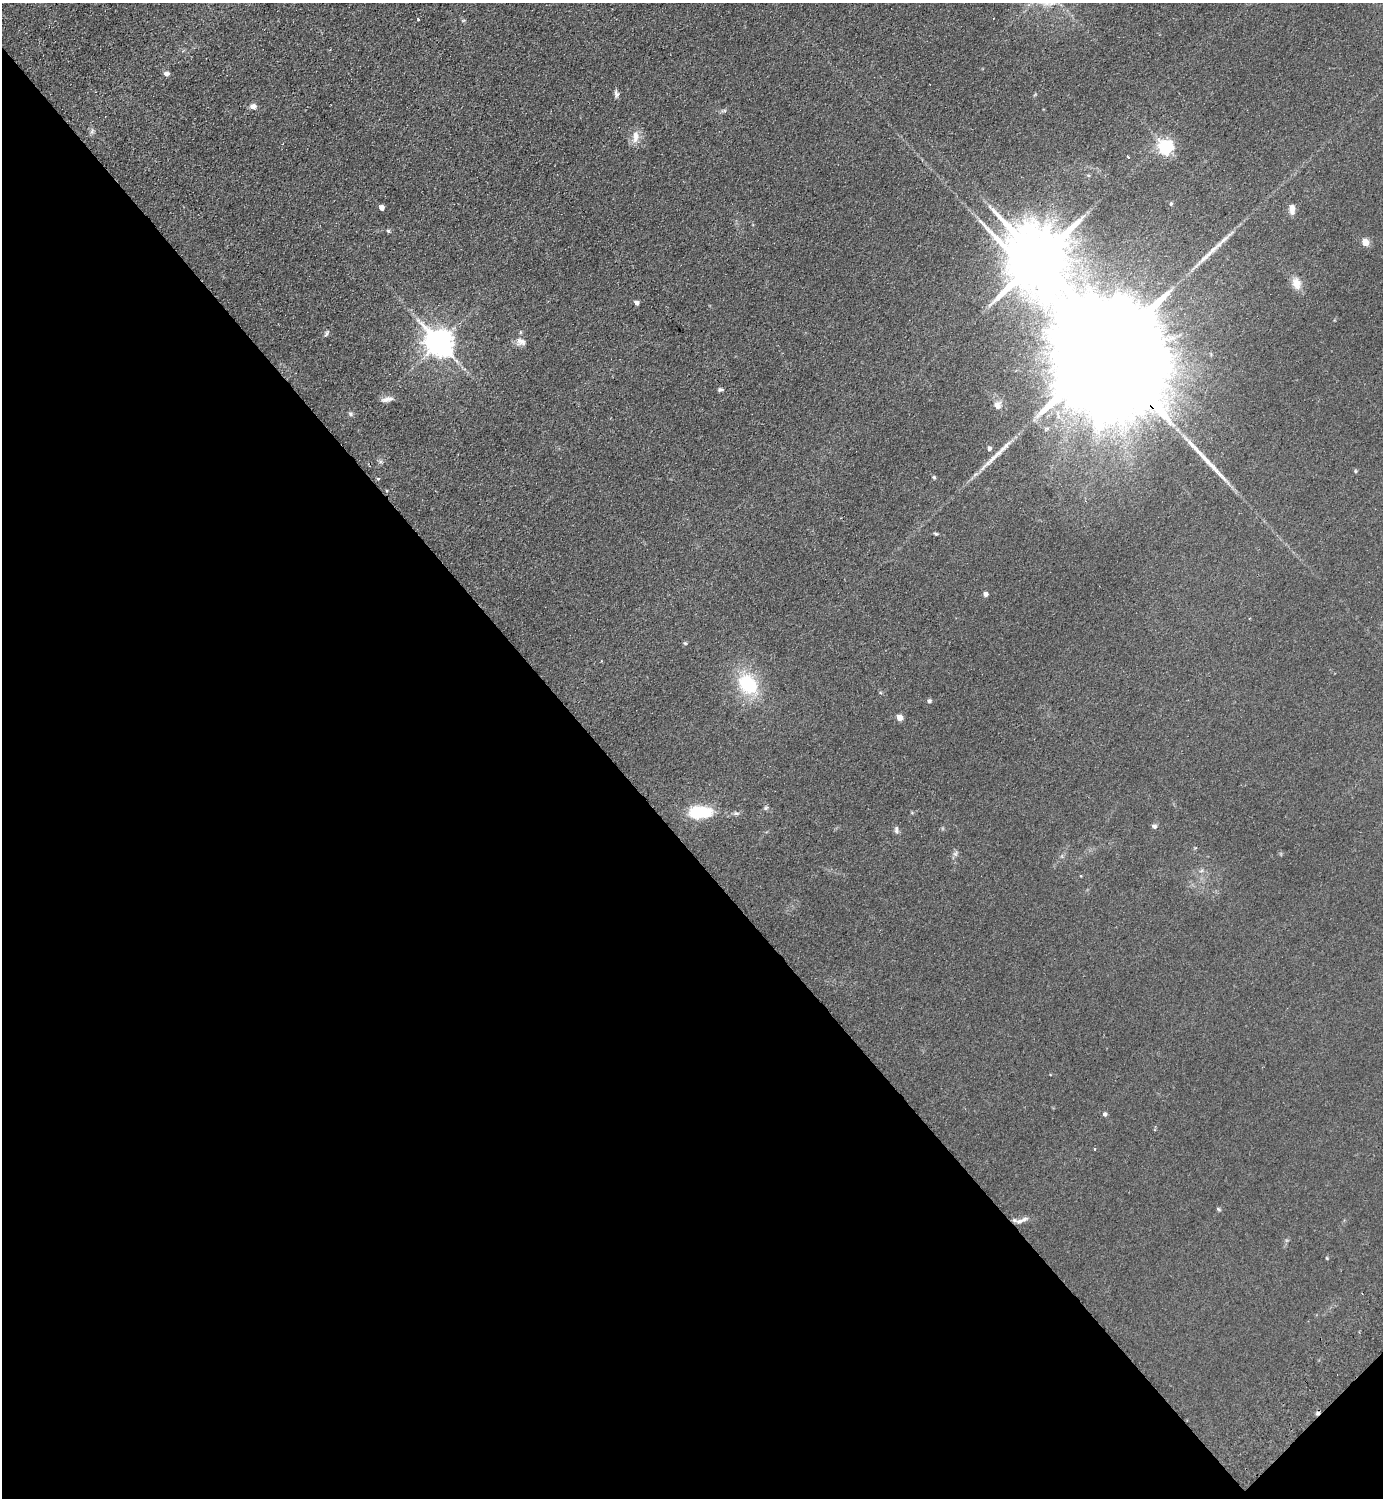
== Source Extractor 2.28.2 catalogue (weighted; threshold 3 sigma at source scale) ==
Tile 14 of 4 x 4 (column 2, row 4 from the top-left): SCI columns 1724-3104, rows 45-1540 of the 6066 x 6071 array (HDU 1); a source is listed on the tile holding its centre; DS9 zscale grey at full resolution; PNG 1385 x 1500 px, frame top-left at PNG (2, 3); no overlay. Shown black and unused: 44% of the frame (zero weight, under 2 of 3 exposures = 3% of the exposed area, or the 3 px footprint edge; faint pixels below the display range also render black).
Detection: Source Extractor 2.28.2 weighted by HDU 2 'WHT'; one run over the whole footprint, this tile lists its part. Background 0.0686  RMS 0.0096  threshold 0.043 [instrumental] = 3 sigma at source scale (4.5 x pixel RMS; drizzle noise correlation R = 1.50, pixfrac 1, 0.05/0.05 arcsec/px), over >= 5 px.
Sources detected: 56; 1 inside a brighter object's white glare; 2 cosmic-ray / hot-pixel residue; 3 long thin detections or spike segments (spike, bleed or trail) — not listed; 3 inside a brighter listed object's ellipse — not listed separately; the other 47 listed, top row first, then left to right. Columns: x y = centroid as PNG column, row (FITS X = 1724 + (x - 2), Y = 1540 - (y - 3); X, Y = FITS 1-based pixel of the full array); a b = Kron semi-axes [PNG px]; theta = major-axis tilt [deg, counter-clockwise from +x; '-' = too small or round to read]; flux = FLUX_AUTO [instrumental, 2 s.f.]
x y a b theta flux
418 19 3 2 - 2.3
166 74 7 5 -6 3.4
616 94 10 5 -82 2.7
253 106 8 6 9 4.4
92 131 9 5 66 2.3
636 136 17 8 88 9
1165 147 6 6 - 260
1128 157 3 3 - 1.6
1088 175 6 4 19 1.3
1171 204 5 4 - 1.6
381 207 4 4 - 6.6
1292 209 13 7 -88 6.3
388 231 5 4 - 1.3
1365 242 5 4 - 21
1038 259 56 26 -38 10000
1296 283 15 10 -76 11
636 303 4 4 - 5
327 333 10 4 66 2
521 342 13 10 -16 5.5
439 343 9 8 - 1300
1102 350 87 20 -49 81000
720 389 6 5 - 1.8
387 399 16 6 10 5.3
997 405 10 8 86 5.2
350 414 6 6 - 1.9
989 448 5 4 - 3.2
380 462 7 4 0 1.7
1355 471 5 4 - 1.2
934 477 5 4 - 1.4
378 479 5 3 - 0.77
936 534 5 4 - 1.4
985 594 4 4 - 5.1
685 643 5 4 - 1.2
748 684 26 19 -48 53
929 701 5 5 - 1.9
899 717 4 4 - 12
766 808 6 5 - 1.6
700 812 29 14 4 36
736 813 8 5 -10 2
1154 826 7 6 - 2.2
896 830 11 6 -83 2.8
955 854 7 6 - 2.4
1201 871 6 4 19 1.6
1105 1114 5 5 - 2.6
1218 1209 7 4 -37 1.2
1020 1221 11 6 18 4
1327 1258 5 3 - 0.82
Overlapping masked pixels (flux is a lower limit): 2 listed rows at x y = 1038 259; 1102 350